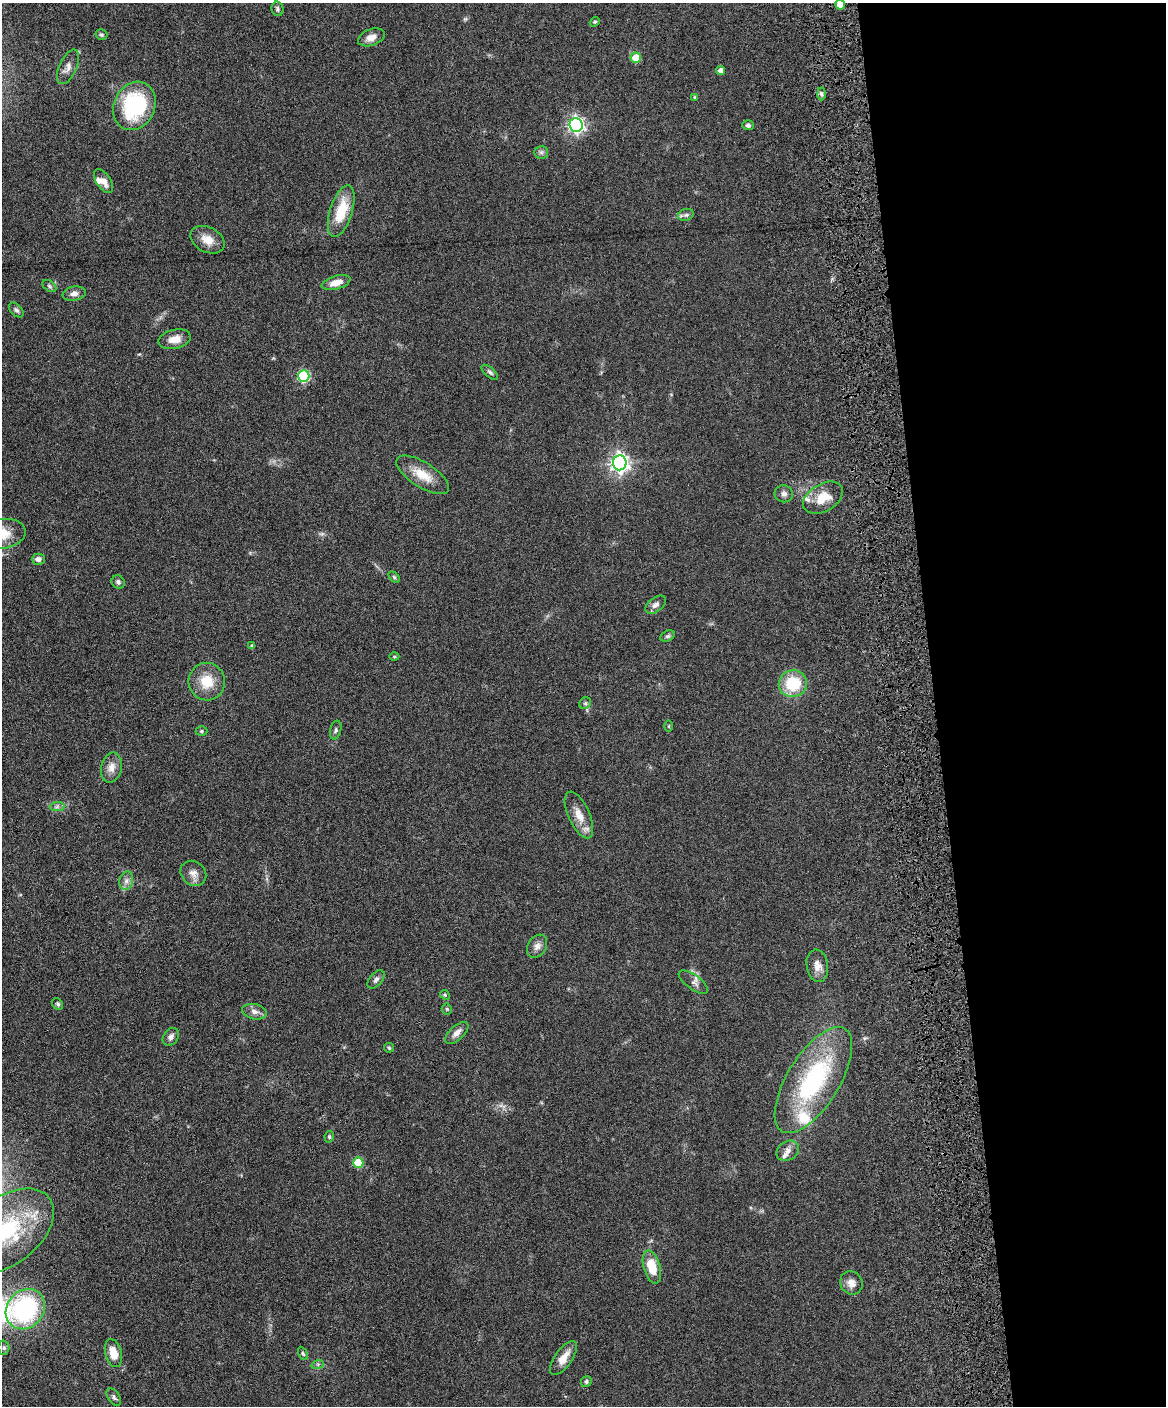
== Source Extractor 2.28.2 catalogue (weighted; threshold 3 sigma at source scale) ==
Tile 8 of 4 x 3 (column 4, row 2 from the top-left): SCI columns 3551-4714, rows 1648-3051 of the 4773 x 4594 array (HDU 1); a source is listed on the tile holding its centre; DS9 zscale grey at full resolution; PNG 1168 x 1408 px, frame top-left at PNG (2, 3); each listed source drawn as its Kron ellipse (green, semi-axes under 4 px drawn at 4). Shown black and unused: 20% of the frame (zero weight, under 4 of 8 exposures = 3% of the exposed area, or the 3 px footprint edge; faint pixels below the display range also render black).
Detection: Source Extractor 2.28.2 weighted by HDU 2 'WHT'; one run over the whole footprint, this tile lists its part. Background 0.0807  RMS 0.0046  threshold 0.0188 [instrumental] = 3 sigma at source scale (4.09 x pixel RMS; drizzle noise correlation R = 1.36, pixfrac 0.8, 0.05/0.05 arcsec/px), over >= 5 px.
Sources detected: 78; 4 inside a brighter listed object's ellipse — not listed separately; the other 74 listed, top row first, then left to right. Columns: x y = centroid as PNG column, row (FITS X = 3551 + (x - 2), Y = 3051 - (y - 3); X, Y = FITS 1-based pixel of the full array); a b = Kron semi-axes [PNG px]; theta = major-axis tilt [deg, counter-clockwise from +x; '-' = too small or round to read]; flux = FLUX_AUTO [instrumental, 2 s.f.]
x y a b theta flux
840 5 5 5 - 4
277 9 7 6 - 0.93
595 22 5 4 - 0.6
101 35 6 5 - 0.73
371 37 14 8 20 3.3
636 58 5 5 - 8.3
68 67 18 8 66 2.9
721 70 4 4 - 2.2
821 94 6 4 -89 0.85
695 97 4 4 - 0.58
134 106 25 20 65 40
576 125 7 6 - 120
748 125 5 5 - 1.1
541 152 7 6 - 1
103 181 13 7 -55 3
341 211 27 11 73 13
686 215 8 5 19 1.1
207 240 18 12 -27 5.1
336 283 15 6 16 4
49 286 8 5 -37 0.87
74 294 11 7 9 2
16 310 9 5 -45 1.1
175 339 16 9 13 4.4
490 372 10 4 -41 0.98
304 376 6 5 - 38
620 463 7 7 - 190
423 475 30 12 -32 8.4
784 494 9 8 - 1.6
823 498 21 13 30 8.4
3 534 23 14 8 9
38 559 6 5 - 1.9
394 577 7 4 -45 0.61
118 582 7 6 - 1.1
656 605 12 7 38 1.9
667 636 8 5 26 0.78
252 646 4 4 - 0.83
394 657 5 3 - 0.43
207 682 19 18 - 9.4
793 684 14 13 - 17
585 703 6 5 - 0.79
669 726 5 3 - 0.4
336 730 10 5 76 0.98
201 731 6 5 - 0.67
111 768 15 10 77 3.6
57 807 7 4 1 0.98
579 815 25 10 -65 5.8
193 873 14 11 -41 3
126 881 9 7 76 1.9
537 946 12 9 58 2.3
817 966 16 10 -81 3.6
376 979 11 6 49 1.3
693 982 17 7 -36 2.1
445 995 5 4 - 0.54
58 1004 6 5 - 0.73
447 1009 5 5 - 0.55
254 1012 12 7 -12 2.3
457 1033 14 7 43 2.8
171 1037 10 7 54 1.8
389 1048 5 4 - 0.51
813 1080 60 26 58 57
329 1137 6 4 79 0.63
788 1151 12 9 33 2.5
358 1163 5 5 - 15
7 1231 54 33 38 42
652 1267 17 8 -74 9.8
851 1283 12 11 - 3.1
25 1309 21 18 50 54
4 1348 7 5 89 0.96
113 1353 14 8 -76 5.8
303 1353 7 4 -63 0.61
563 1358 20 8 55 4.5
318 1364 6 4 19 0.72
586 1382 6 5 - 0.9
114 1397 10 5 -56 1.1
Isophote crosses this tile's border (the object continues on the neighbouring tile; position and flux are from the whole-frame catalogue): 3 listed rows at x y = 840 5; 3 534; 7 1231